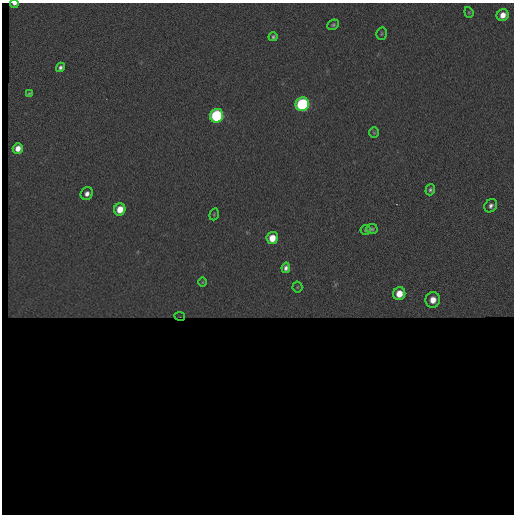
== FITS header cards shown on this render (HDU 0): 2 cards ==
NAXIS1  =                  512 / length of data axis 1
NAXIS2  =                  512 / length of data axis 2

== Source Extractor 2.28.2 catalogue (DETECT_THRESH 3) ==
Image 512 x 512 px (HDU 0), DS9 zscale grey, 1 PNG px = 1 image px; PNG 516 x 516 px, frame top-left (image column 1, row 512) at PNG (2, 3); each listed source drawn as its Kron ellipse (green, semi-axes under 4 px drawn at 4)
Background 437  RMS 87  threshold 261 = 3 sigma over >= 5 px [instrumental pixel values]
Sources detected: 26; all 26 listed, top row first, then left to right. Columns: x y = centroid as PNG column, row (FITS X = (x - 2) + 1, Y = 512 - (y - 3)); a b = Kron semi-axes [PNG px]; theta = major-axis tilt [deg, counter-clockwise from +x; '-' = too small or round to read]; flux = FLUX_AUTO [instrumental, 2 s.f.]
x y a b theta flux
14 4 4 2 - 1.5e+04
469 12 5 4 - 7.3e+03
503 15 6 5 - 5.9e+04
333 25 6 5 - 1.1e+04
382 34 6 5 - 8.5e+03
273 37 4 4 - 1.2e+04
60 67 5 4 - 1.9e+04
29 93 4 3 - 7.6e+03
302 104 7 6 - 1.0e+06
217 116 7 6 - 8.8e+05
374 133 5 5 - 7.4e+03
18 148 5 5 - 5.5e+04
430 190 6 4 71 1.5e+04
87 194 6 6 - 3.3e+04
491 206 7 6 - 2.4e+04
120 209 6 5 - 1.1e+05
214 214 6 4 71 8.1e+03
372 229 5 5 - 1.1e+04
366 230 5 5 - 1.1e+04
272 238 6 5 - 1.0e+05
286 268 5 4 - 2.2e+04
203 282 5 3 - 5.4e+03
297 287 5 5 - 6.1e+03
399 294 6 6 - 1.0e+05
433 300 8 7 - 8.1e+04
180 316 5 2 - 5.9e+03
At the frame edge (FLAGS 8, measured only in part): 1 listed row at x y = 14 4